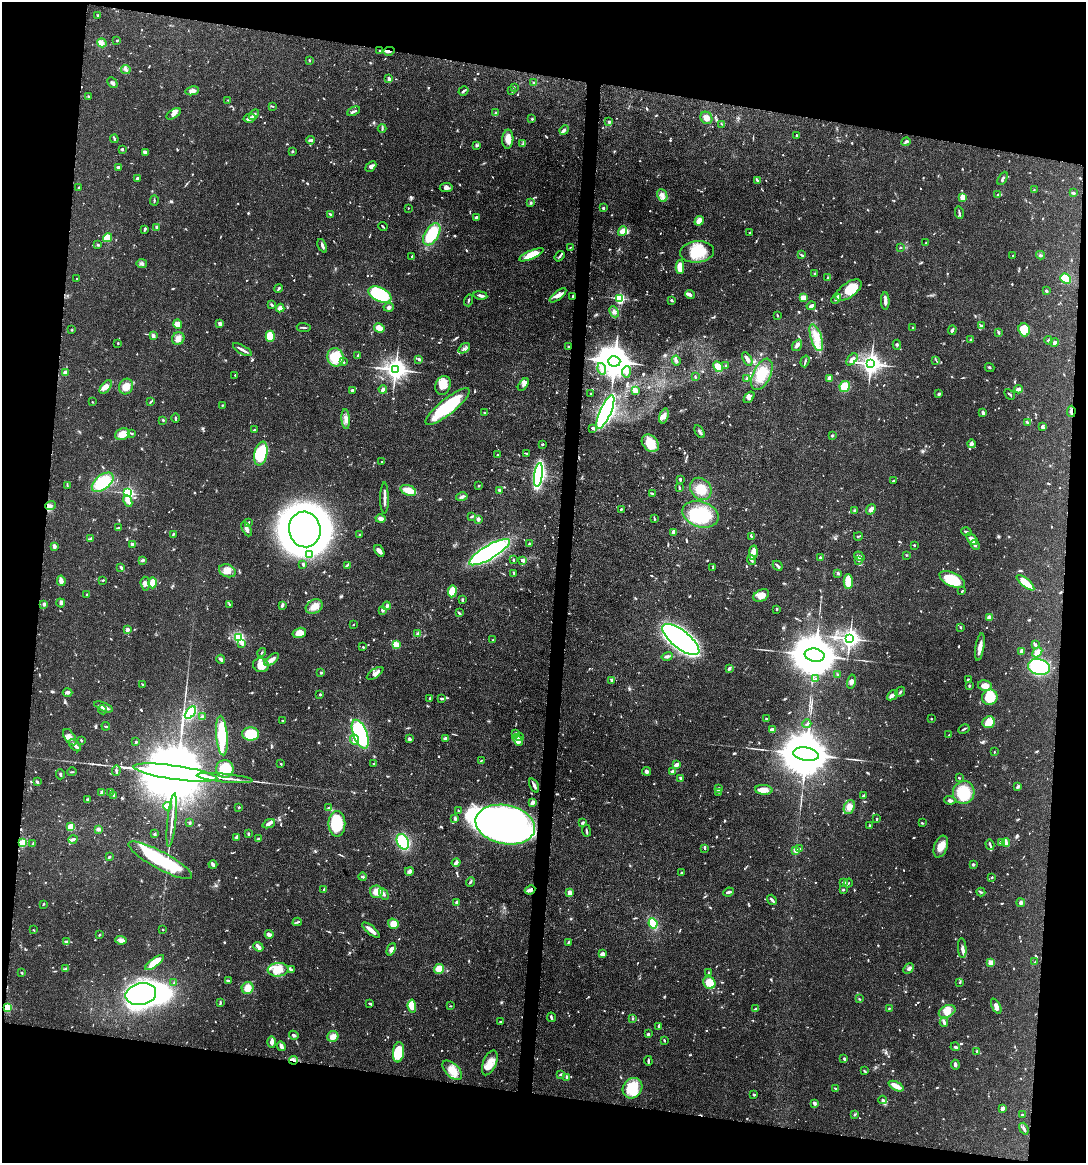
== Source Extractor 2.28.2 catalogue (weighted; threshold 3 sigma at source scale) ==
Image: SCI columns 116-4448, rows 4-4644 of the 4676 x 4645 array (HDU 1 of 3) = the unmasked area's bounding box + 8 px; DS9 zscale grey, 4 x 4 block average (1 PNG px = mean of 4 x 4 image px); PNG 1088 x 1165 px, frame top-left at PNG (2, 2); each listed source drawn as its Kron ellipse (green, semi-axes under 4 px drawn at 4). Shown black and unused: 19% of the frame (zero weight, under 3 of 4 exposures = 1% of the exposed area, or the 3 px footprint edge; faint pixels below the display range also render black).
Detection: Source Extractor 2.28.2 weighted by HDU 2 'WHT'. Background 0.0544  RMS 0.0032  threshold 0.0145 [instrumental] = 3 sigma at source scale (4.5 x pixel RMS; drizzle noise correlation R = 1.50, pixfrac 1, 0.05/0.05 arcsec/px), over >= 5 px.
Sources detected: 1134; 4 too faint to see at this stretch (4 x 4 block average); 17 inside a brighter object's white glare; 3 cosmic-ray / hot-pixel residue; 1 long thin detection or spike segment (spike, bleed or trail) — neither listed nor drawn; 22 coinciding with a brighter row at this scale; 60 inside a brighter listed object's ellipse — not listed separately; of the other 1027, all 500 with FLUX_AUTO >= 1.54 (the completeness limit of this list) listed and drawn (527 fainter detections not listed), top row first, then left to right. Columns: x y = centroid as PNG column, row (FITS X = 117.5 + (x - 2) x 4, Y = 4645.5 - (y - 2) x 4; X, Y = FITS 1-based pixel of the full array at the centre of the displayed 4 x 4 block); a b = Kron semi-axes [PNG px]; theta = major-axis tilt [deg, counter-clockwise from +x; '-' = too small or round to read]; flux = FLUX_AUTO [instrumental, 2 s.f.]
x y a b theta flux
98 15 2 2 - 2.7
117 41 3 2 - 1.9
102 43 5 2 - 3
380 50 2 2 - 1.7
389 51 6 2 6 5.5
309 60 2 2 - 2.8
126 70 5 3 - 4.8
389 79 3 2 - 6.5
112 83 6 2 -45 4.2
534 83 3 2 - 1.7
514 88 3 2 - 1.9
192 91 7 4 11 11
463 91 5 2 - 3.4
512 91 3 2 - 2.7
88 96 2 2 - 2.2
228 100 2 2 - 1.6
272 106 4 2 - 1.7
354 111 7 2 23 3.8
496 113 4 3 - 4.5
174 114 8 3 31 6.4
254 115 6 3 46 6
250 118 6 3 12 10
706 118 6 5 - 13
532 119 2 2 - 2.6
609 122 3 2 - 2.1
722 124 3 2 - 1.7
382 128 4 2 - 2.4
564 130 5 3 - 4.3
796 135 2 2 - 2.1
114 139 4 2 - 3
508 139 9 5 88 18
311 140 4 3 - 3.3
906 142 4 2 - 3.1
523 144 3 2 - 2.5
477 145 4 2 - 2.2
122 150 3 2 - 2
293 151 2 2 - 3
145 152 4 3 - 6.6
371 166 6 3 43 6.5
118 167 4 2 - 2.9
137 178 3 2 - 4.8
1003 178 7 2 61 3.9
757 180 3 2 - 2.7
79 187 2 2 - 2
446 187 6 4 7 7.4
1034 190 2 2 - 1.6
1073 193 4 2 - 3.4
662 195 7 4 -69 9.5
998 195 3 2 - 3.8
963 198 3 2 - 28
154 200 5 2 - 2.1
530 203 3 3 - 2.3
408 208 2 2 - 2.4
603 208 2 2 - 3.6
959 213 6 2 -77 3.7
331 214 3 2 - 2.3
476 217 3 2 - 6.1
699 221 5 4 - 16
157 227 4 2 - 6
383 227 5 2 - 2.5
145 229 4 2 - 2.6
622 231 5 3 - 19
750 233 3 2 - 1.9
432 234 12 7 58 90
107 238 4 4 - 30
926 243 3 2 - 1.6
98 245 4 2 - 2.5
322 246 7 2 -65 5.1
570 248 2 2 - 1.5
900 248 2 2 - 1.6
697 252 17 10 6 57
531 255 13 4 24 38
801 255 3 2 - 2
1040 255 4 3 - 3.3
412 256 3 2 - 1.9
559 256 6 2 53 4.1
1013 256 2 2 - 1.7
142 263 5 4 - 4.9
680 267 7 4 -90 35
815 273 2 2 - 3.3
828 278 3 2 - 2.1
77 279 2 2 - 1.9
1066 279 6 4 -41 67
278 289 4 2 - 3
849 290 15 7 36 47
1046 291 3 2 - 4.5
380 294 12 7 -24 140
690 294 5 4 - 5.3
480 295 7 2 -10 6.2
558 295 10 4 38 11
573 296 3 2 - 3.8
619 298 2 2 - 250
803 298 4 3 - 16
836 299 5 3 - 4.5
469 300 6 2 74 2.4
671 300 3 2 - 3.2
885 301 9 2 -88 11
272 305 4 2 - 2.5
811 306 4 2 - 6.8
389 307 5 4 - 5.2
280 308 4 3 - 8.6
614 312 6 3 -65 6.4
777 315 3 2 - 2
220 323 2 2 - 18
177 324 5 3 - 22
981 326 4 3 - 3.5
304 327 7 2 -5 3.2
913 327 2 2 - 2.3
379 328 5 3 - 20
72 330 2 2 - 1.6
952 330 4 3 - 3.2
1024 330 6 5 - 39
998 332 3 2 - 3.4
153 336 2 2 - 9
270 336 5 4 - 48
178 338 7 6 - 10
816 338 14 5 -72 26
970 340 3 2 - 1.6
1048 340 4 2 - 2.1
1055 342 4 3 - 4.2
118 343 2 2 - 1.9
797 345 6 3 55 7
897 345 5 2 - 2.4
568 347 2 2 - 1.6
464 348 6 2 33 4.2
242 350 10 2 -30 7.4
358 356 3 2 - 4.2
336 357 9 8 - 59
419 359 2 2 - 4.3
747 359 7 3 -61 6.8
852 359 7 3 49 7.4
676 360 5 2 - 4.9
936 360 3 2 - 1.7
614 361 6 5 - 5600
805 361 6 2 72 2.5
343 362 4 2 - 3.9
871 364 4 4 - 1200
726 365 2 2 - 1.8
718 367 5 4 - 20
989 368 5 2 - 2.1
395 369 4 3 - 1800
602 369 6 4 -73 7.7
626 372 6 3 83 6.8
65 373 3 3 - 13
762 374 17 8 65 41
235 375 2 2 - 2.8
695 376 3 2 - 1.8
830 378 2 2 - 33
747 379 2 2 - 11
443 385 9 7 68 28
523 385 7 3 54 5.2
106 387 8 4 49 12
126 387 8 7 - 17
845 387 5 5 - 41
383 389 4 3 - 5.8
1019 389 4 2 - 10
352 390 4 2 - 3.3
635 390 3 2 - 13
591 394 2 2 - 1.8
939 394 3 2 - 3.8
1010 394 6 2 -46 2.6
749 397 6 3 52 6.2
92 402 2 2 - 1.6
151 402 4 2 - 2.3
222 405 2 2 - 1.9
447 406 27 7 39 120
1071 411 6 2 86 5.3
605 412 18 5 66 740
485 413 3 2 - 1.8
983 413 3 2 - 7
664 416 8 3 73 8.4
176 418 4 2 - 2.4
346 419 10 4 -86 11
163 420 2 2 - 1.7
1027 423 3 2 - 4.9
1042 427 4 3 - 4.2
593 428 3 2 - 5.4
254 430 3 2 - 2.2
699 432 7 2 -60 5.5
122 434 7 5 20 21
132 434 3 2 - 1.7
832 436 2 2 - 3.5
650 443 10 7 -47 45
542 444 3 2 - 1.9
971 444 4 3 - 6.4
527 453 4 2 - 1.6
261 454 12 6 78 89
497 455 2 2 - 1.5
382 462 2 2 - 2.3
538 475 12 4 82 350
680 479 3 2 - 2.9
893 481 3 2 - 3.1
103 482 12 7 39 79
67 485 3 2 - 1.8
478 486 2 2 - 2.1
679 488 3 2 - 2.8
701 489 12 9 -49 27
408 490 8 5 -19 25
499 490 2 2 - 4.7
128 493 2 2 - 320
653 494 3 2 - 2.3
462 497 6 3 13 4.6
384 498 15 2 -90 11
128 501 6 4 -65 7.8
50 506 5 3 - 6
621 509 3 2 - 2.4
871 509 5 4 - 7.3
855 510 4 3 - 2.9
700 514 18 12 -17 89
471 516 3 2 - 1.9
381 519 5 4 - 7.4
478 519 4 3 - 3.8
654 519 4 2 - 1.9
248 522 3 2 - 1.7
118 528 3 2 - 1.8
247 529 8 3 -64 6.8
305 529 18 16 -77 1900
674 532 4 3 - 12
966 532 5 2 - 2.7
173 534 3 2 - 2.4
359 534 2 2 - 1.6
751 536 3 2 - 1.7
858 536 4 2 - 2.5
90 539 4 3 - 3
972 539 7 3 -45 16
529 544 3 2 - 2.3
132 545 2 2 - 7
914 545 2 2 - 1.6
975 545 5 3 - 5.5
54 546 3 2 - 12
379 551 6 3 -58 11
489 552 23 7 30 380
753 553 7 3 80 22
309 554 2 2 - 2.4
906 555 2 2 - 1.9
859 556 5 3 - 5.2
820 558 3 2 - 3.7
142 560 3 3 - 2.5
513 560 3 2 - 1.8
523 560 4 3 - 5.6
751 560 5 3 - 4.8
858 560 3 2 - 2.3
303 564 2 2 - 3.5
347 565 4 2 - 2.3
778 566 5 2 - 5.8
121 567 4 3 - 2.9
713 567 3 2 - 2.1
227 571 9 6 -21 18
514 573 3 2 - 2.4
838 573 3 2 - 4.1
103 580 3 2 - 2.4
952 580 14 6 -25 78
61 581 5 3 - 13
848 581 7 5 -89 38
153 583 5 4 - 24
1026 583 11 3 -40 41
145 584 7 4 -85 8.5
452 591 6 4 80 35
962 591 3 2 - 2.6
86 594 2 2 - 2.2
761 595 8 5 29 21
462 600 2 2 - 3.5
61 603 5 3 - 4
44 604 2 2 - 17
230 604 3 2 - 1.8
282 605 3 2 - 6.2
387 606 4 2 - 5.3
314 607 9 6 27 16
777 609 3 2 - 1.7
382 610 2 2 - 6.8
459 613 4 2 - 3.6
989 617 2 2 - 33
353 625 2 2 - 1.6
960 627 2 2 - 1.8
127 630 2 2 - 26
299 633 7 5 14 24
418 634 2 2 - 24
239 637 4 3 - 73
681 639 22 9 -38 1100
849 639 4 3 - 1100
493 640 2 2 - 1.7
242 644 4 3 - 3.4
396 645 3 2 - 41
1036 645 4 2 - 3.9
363 647 2 2 - 1.9
980 647 14 3 80 17
1022 651 3 2 - 16
262 652 5 2 - 2.1
1037 652 6 4 49 11
815 655 10 6 -11 12000
667 656 5 3 - 4.7
221 659 4 3 - 5.9
272 660 9 3 39 14
261 665 8 7 - 31
1039 667 11 8 -13 180
729 668 3 2 - 3.6
321 673 2 2 - 2.7
375 673 9 3 34 7.4
838 675 3 2 - 2
816 679 3 2 - 1.6
612 680 3 2 - 3.3
968 680 2 2 - 4.1
851 682 7 4 78 6.3
142 685 3 2 - 1.9
969 686 3 2 - 2.2
985 686 7 5 -13 21
68 692 5 3 - 4.7
900 692 5 2 - 3.1
320 695 2 2 - 5.9
893 695 6 3 41 6.5
990 697 8 7 - 51
429 698 2 2 - 2
441 699 3 2 - 3.4
104 707 10 3 -22 15
102 710 4 2 - 2
190 713 7 4 52 85
202 717 2 2 - 9.8
766 719 2 2 - 1.9
931 719 2 2 - 1.6
283 721 4 2 - 1.6
989 722 6 5 - 24
807 724 4 2 - 2.5
106 726 4 2 - 2.4
772 729 4 2 - 6.7
964 729 6 2 29 3.1
515 733 3 2 - 3.3
251 734 8 6 -2 110
360 734 15 7 -69 250
949 735 2 2 - 2
222 736 20 5 -85 80
70 737 9 5 -56 13
519 737 4 3 - 4.3
445 738 3 2 - 4.1
409 739 4 3 - 4.7
81 740 2 2 - 3.1
355 740 5 3 - 6.9
518 740 6 3 -57 7.2
136 742 3 2 - 3
75 745 7 3 -46 6.1
994 752 2 2 - 2
806 754 13 6 -9 16000
481 760 3 2 - 1.9
281 764 2 2 - 2.1
374 764 2 2 - 2
677 765 4 2 - 10
225 769 9 8 - 49
116 770 5 2 - 3.2
646 771 4 4 - 4.2
673 771 3 2 - 5
72 772 5 2 - 1.7
175 773 42 7 -8 60000
60 774 5 2 - 2.7
225 778 28 2 -6 20
681 778 3 2 - 4.9
959 778 3 2 - 2.6
37 782 3 2 - 2.5
534 786 7 2 -65 6.6
1017 787 4 3 - 3.2
719 789 3 2 - 2.7
764 790 9 5 -3 20
110 792 3 2 - 1.6
719 792 3 2 - 1.9
964 792 11 11 - 76
102 793 2 2 - 28
114 795 2 2 - 8.8
864 795 3 2 - 3.3
88 800 4 2 - 2.2
950 800 5 3 - 5.5
532 803 4 2 - 11
167 806 4 4 - 11
239 807 2 2 - 5.6
849 807 7 5 66 11
328 808 2 2 - 1.7
458 811 3 2 - 1.8
455 819 3 2 - 6.2
877 819 3 2 - 2.3
172 820 27 2 84 16
583 822 4 3 - 2.7
190 823 3 2 - 2.4
922 823 3 2 - 1.8
269 824 6 3 22 6.6
337 824 13 8 -90 91
505 825 30 19 -11 680
870 826 3 2 - 1.9
71 827 4 4 - 21
98 829 4 2 - 2.4
586 831 6 2 -82 2.8
154 834 4 2 - 1.7
248 834 2 2 - 3.4
236 837 4 3 - 3.1
73 839 5 2 - 6
258 839 3 3 - 3.4
403 842 8 5 -64 120
1001 842 3 3 - 2.9
22 843 4 3 - 23
1006 843 4 3 - 4.2
33 844 3 2 - 2.6
990 845 5 2 - 3
941 847 11 6 69 20
705 848 4 2 - 3.3
799 848 3 2 - 1.9
795 850 2 2 - 29
109 857 3 2 - 3.1
160 860 36 8 -28 160
456 863 4 2 - 8.2
213 864 4 2 - 8.7
973 865 3 2 - 4
409 871 4 3 - 6.9
682 873 2 2 - 2.3
363 877 4 2 - 3.1
992 877 2 2 - 2.2
470 882 5 2 - 2.7
844 882 3 2 - 5.7
848 883 5 2 - 1.5
843 889 2 2 - 2.1
324 890 4 2 - 2.4
530 890 5 3 - 9.7
376 892 6 6 - 20
728 892 5 2 - 4.4
981 892 5 2 - 3.3
570 893 4 2 - 14
384 894 6 2 -61 4.6
772 900 5 2 - 6.3
456 902 3 2 - 4.4
1021 903 4 4 - 5.2
43 904 2 2 - 2.5
297 922 4 2 - 2.4
653 923 5 4 - 32
393 924 5 5 - 21
34 930 2 2 - 1.6
163 930 2 2 - 2.3
371 930 11 2 -40 17
269 934 4 3 - 8.2
99 935 3 2 - 1.8
121 940 6 4 -8 9.6
67 942 4 2 - 7.8
568 942 3 2 - 2.2
258 947 5 2 - 10
962 948 10 4 -85 7.7
391 949 6 4 67 8.9
603 954 3 3 - 13
991 962 4 3 - 12
1035 962 3 2 - 1.7
155 963 11 4 38 37
66 968 4 2 - 2.3
439 969 5 5 - 22
908 969 6 2 46 4.6
278 970 10 7 5 26
291 970 3 2 - 5.1
21 973 2 2 - 2.2
709 973 3 2 - 2.6
228 980 4 2 - 4.1
960 982 2 2 - 2.9
174 983 3 2 - 2.7
709 983 6 6 - 32
248 988 6 5 - 20
141 994 15 11 12 520
859 999 3 2 - 1.7
220 1003 3 2 - 2
370 1004 3 2 - 3.6
412 1006 6 4 -84 26
450 1006 3 2 - 1.6
996 1006 8 3 -64 7.8
7 1008 2 2 - 130
889 1008 2 2 - 1.6
755 1009 4 2 - 2.1
947 1011 9 6 27 18
551 1017 4 2 - 4.8
633 1018 4 2 - 2.3
500 1022 3 2 - 1.8
944 1022 4 3 - 5.3
658 1026 3 2 - 2.8
648 1034 2 2 - 8.9
294 1035 5 2 - 3.5
333 1036 6 5 - 11
664 1040 3 2 - 1.7
272 1042 6 2 -89 9.6
281 1046 5 3 - 7.2
955 1047 4 2 - 3.2
398 1052 10 5 83 70
977 1052 3 2 - 1.9
844 1058 3 2 - 1.8
293 1060 4 2 - 3.6
648 1061 5 2 - 4
490 1063 13 6 68 27
955 1065 5 3 - 4.4
452 1070 12 6 -44 29
864 1071 3 2 - 1.8
561 1074 4 3 - 2.7
567 1077 2 2 - 4.9
896 1086 8 3 -27 25
632 1088 11 9 54 60
835 1088 3 2 - 1.7
754 1094 4 2 - 1.8
882 1100 4 3 - 3.1
814 1103 3 2 - 6
1002 1108 4 3 - 6.2
855 1114 4 2 - 1.9
1022 1115 3 2 - 1.9
1024 1129 6 2 -69 4.7
Overlapping masked pixels (flux is a lower limit): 6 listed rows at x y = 389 51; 573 296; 1071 411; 530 890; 7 1008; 293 1060
Diffuse or blended objects may show on this block-average render without a row.